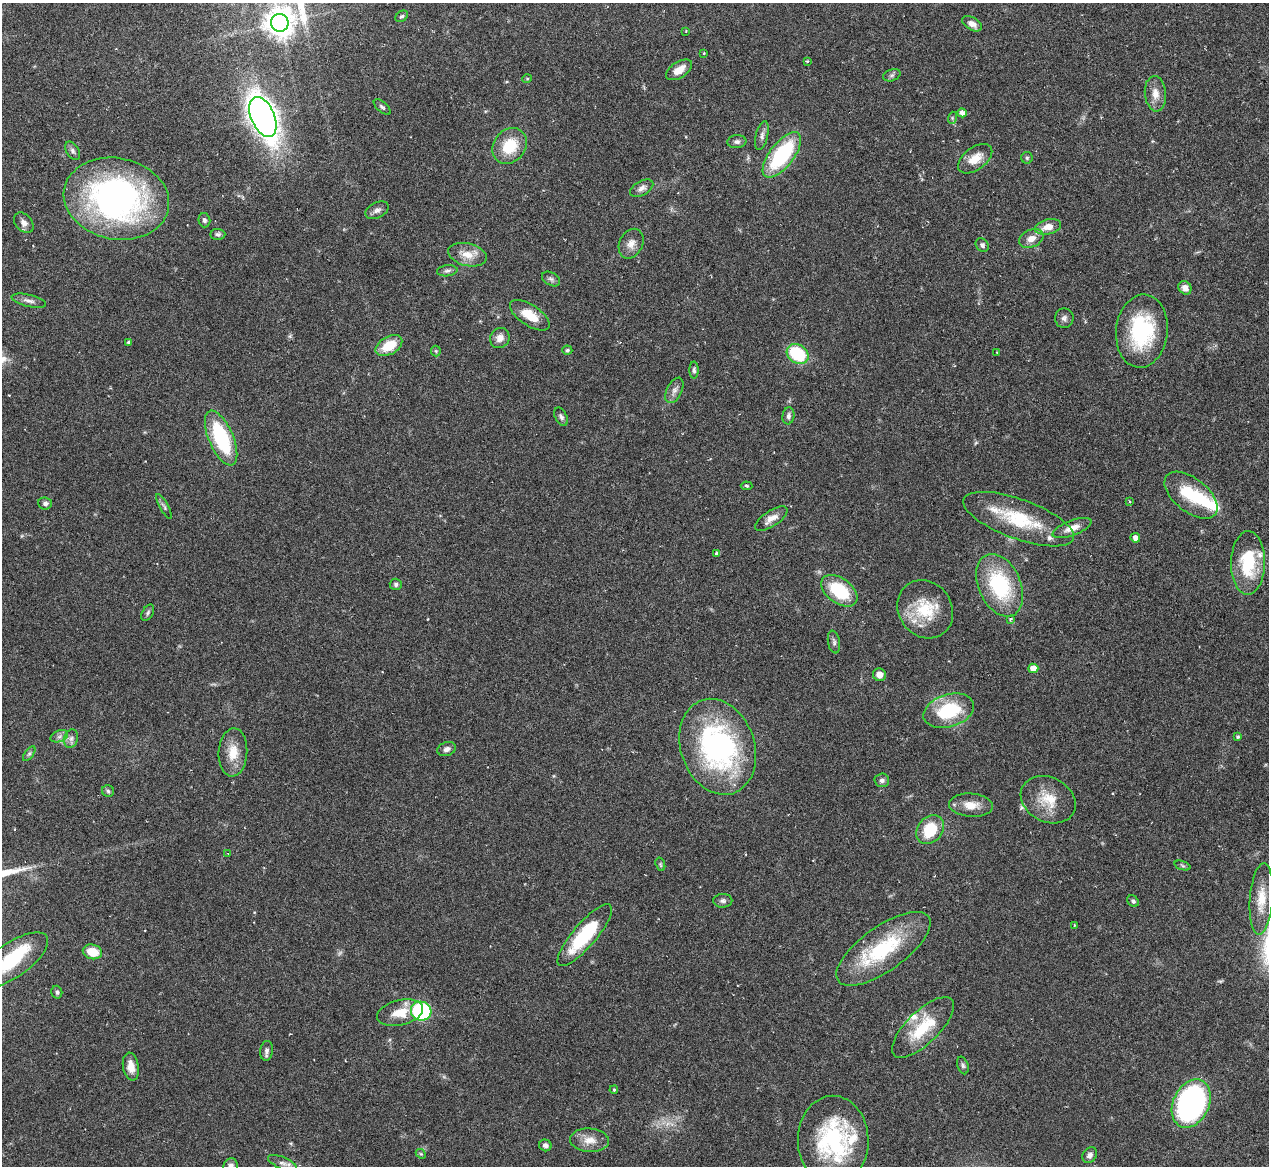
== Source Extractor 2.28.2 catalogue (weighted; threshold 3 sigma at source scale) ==
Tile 10 of 4 x 4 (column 2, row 3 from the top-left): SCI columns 1752-3018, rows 2072-3235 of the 5705 x 5824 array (HDU 1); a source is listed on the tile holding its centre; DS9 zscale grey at full resolution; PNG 1271 x 1168 px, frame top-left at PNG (2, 3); each listed source drawn as its Kron ellipse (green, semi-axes under 4 px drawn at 4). Shown black and unused: <1% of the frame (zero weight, under 3 of 6 exposures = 23% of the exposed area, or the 3 px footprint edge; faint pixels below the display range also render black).
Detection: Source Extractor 2.28.2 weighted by HDU 2 'WHT'; one run over the whole footprint, this tile lists its part. Background 0.0845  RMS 0.0046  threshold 0.0187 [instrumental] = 3 sigma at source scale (4.09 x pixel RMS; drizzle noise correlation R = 1.36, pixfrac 0.8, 0.05/0.05 arcsec/px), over >= 5 px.
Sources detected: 121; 2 too faint to see at this stretch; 2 inside a brighter object's white glare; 1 cosmic-ray / hot-pixel residue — neither listed nor drawn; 5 inside a brighter listed object's ellipse — not listed separately; the other 111 listed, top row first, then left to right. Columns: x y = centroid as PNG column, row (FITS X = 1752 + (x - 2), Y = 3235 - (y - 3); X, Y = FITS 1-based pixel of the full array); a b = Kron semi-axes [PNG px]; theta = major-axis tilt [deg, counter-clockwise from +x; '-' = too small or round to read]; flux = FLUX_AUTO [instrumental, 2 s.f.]
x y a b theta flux
402 16 7 5 36 0.76
280 23 9 9 - 610
972 24 11 6 -30 2.6
686 31 3 2 - 0.33
704 53 3 3 - 0.38
807 61 4 3 - 0.49
679 70 14 8 33 5
892 75 9 5 19 1
527 79 4 4 - 0.51
1155 94 18 10 -85 4.6
382 107 10 5 -41 0.95
962 113 5 4 - 2.4
263 117 21 11 -66 350
952 118 6 4 73 0.55
762 136 14 6 77 1.9
737 142 9 6 4 1.4
510 146 19 16 51 15
73 151 10 6 -59 1.4
782 155 27 12 52 39
1027 158 6 6 - 0.75
975 159 20 11 37 6.5
642 188 13 7 29 2.1
116 199 53 40 -12 140
377 210 12 7 26 1.9
204 220 7 6 - 1.2
24 223 11 8 -48 2.2
1048 227 13 7 14 4.7
218 234 7 5 -2 1.1
1031 239 13 8 24 3.8
631 244 16 11 64 3.6
982 245 7 6 - 1.1
467 255 19 11 -14 5.8
447 271 10 5 6 1.2
551 279 10 6 -31 1.3
1185 288 7 6 - 2.9
29 301 18 6 -13 2.2
530 315 23 10 -34 8.6
1064 318 10 9 - 1.6
1142 331 37 26 84 37
500 338 10 9 - 3.4
129 342 3 3 - 1.1
389 346 14 9 29 11
567 350 5 4 - 0.92
436 351 5 5 - 0.54
997 352 3 2 - 0.38
798 354 12 9 -37 23
694 370 8 4 -90 1
674 390 14 7 63 2.3
788 416 8 6 83 1.4
561 417 10 6 -61 1.3
221 438 29 12 -67 35
747 486 6 4 -4 0.61
1191 495 31 17 -38 19
1129 501 4 2 - 0.35
45 503 7 6 - 1.5
164 507 14 4 -61 1.2
771 519 19 7 33 3.7
1018 519 58 20 -20 27
1072 528 20 7 21 4.5
1135 538 5 4 - 2.4
717 554 4 3 - 1.3
1248 563 32 17 89 23
396 584 6 5 - 1.1
1000 585 33 21 -66 35
839 591 20 12 -36 21
925 609 30 26 -54 19
148 613 9 5 60 0.91
1010 619 4 4 - 0.66
834 642 11 6 -79 1.3
1033 668 5 4 - 4.7
879 675 6 6 - 3.6
949 711 26 16 17 26
59 736 9 5 20 1.5
1238 737 4 3 - 0.73
71 739 9 7 74 1.6
718 747 49 37 -71 91
447 749 9 6 19 1.9
233 752 24 14 87 8.3
29 754 8 4 54 0.93
882 780 7 7 - 1.3
108 791 6 6 - 0.84
1048 800 29 22 -27 12
971 805 22 11 -4 6.6
930 829 15 12 49 16
228 853 4 3 - 0.31
660 864 7 4 -72 0.62
1183 866 8 3 -19 0.67
1261 899 36 11 86 9.5
723 901 9 7 2 1.4
1133 901 6 5 - 0.93
1074 925 4 3 - 0.34
585 935 39 11 49 29
883 949 55 22 35 36
92 952 10 7 -15 8
12 960 42 17 35 28
57 992 6 5 - 1.1
421 1011 10 9 - 46
400 1013 23 12 13 8.3
923 1027 40 16 44 20
267 1051 10 6 83 1.5
963 1065 9 5 -72 1
131 1067 14 8 -80 4.3
614 1090 4 3 - 0.54
1191 1104 25 18 66 110
589 1140 19 11 -4 5.3
833 1141 45 35 -89 50
545 1145 6 5 - 1.3
421 1154 5 4 - 0.64
1090 1155 8 6 55 1.6
282 1163 15 6 -22 2.2
230 1166 8 7 - 2.4
Isophote crosses this tile's border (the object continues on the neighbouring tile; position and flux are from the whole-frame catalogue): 3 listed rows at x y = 280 23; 12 960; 230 1166